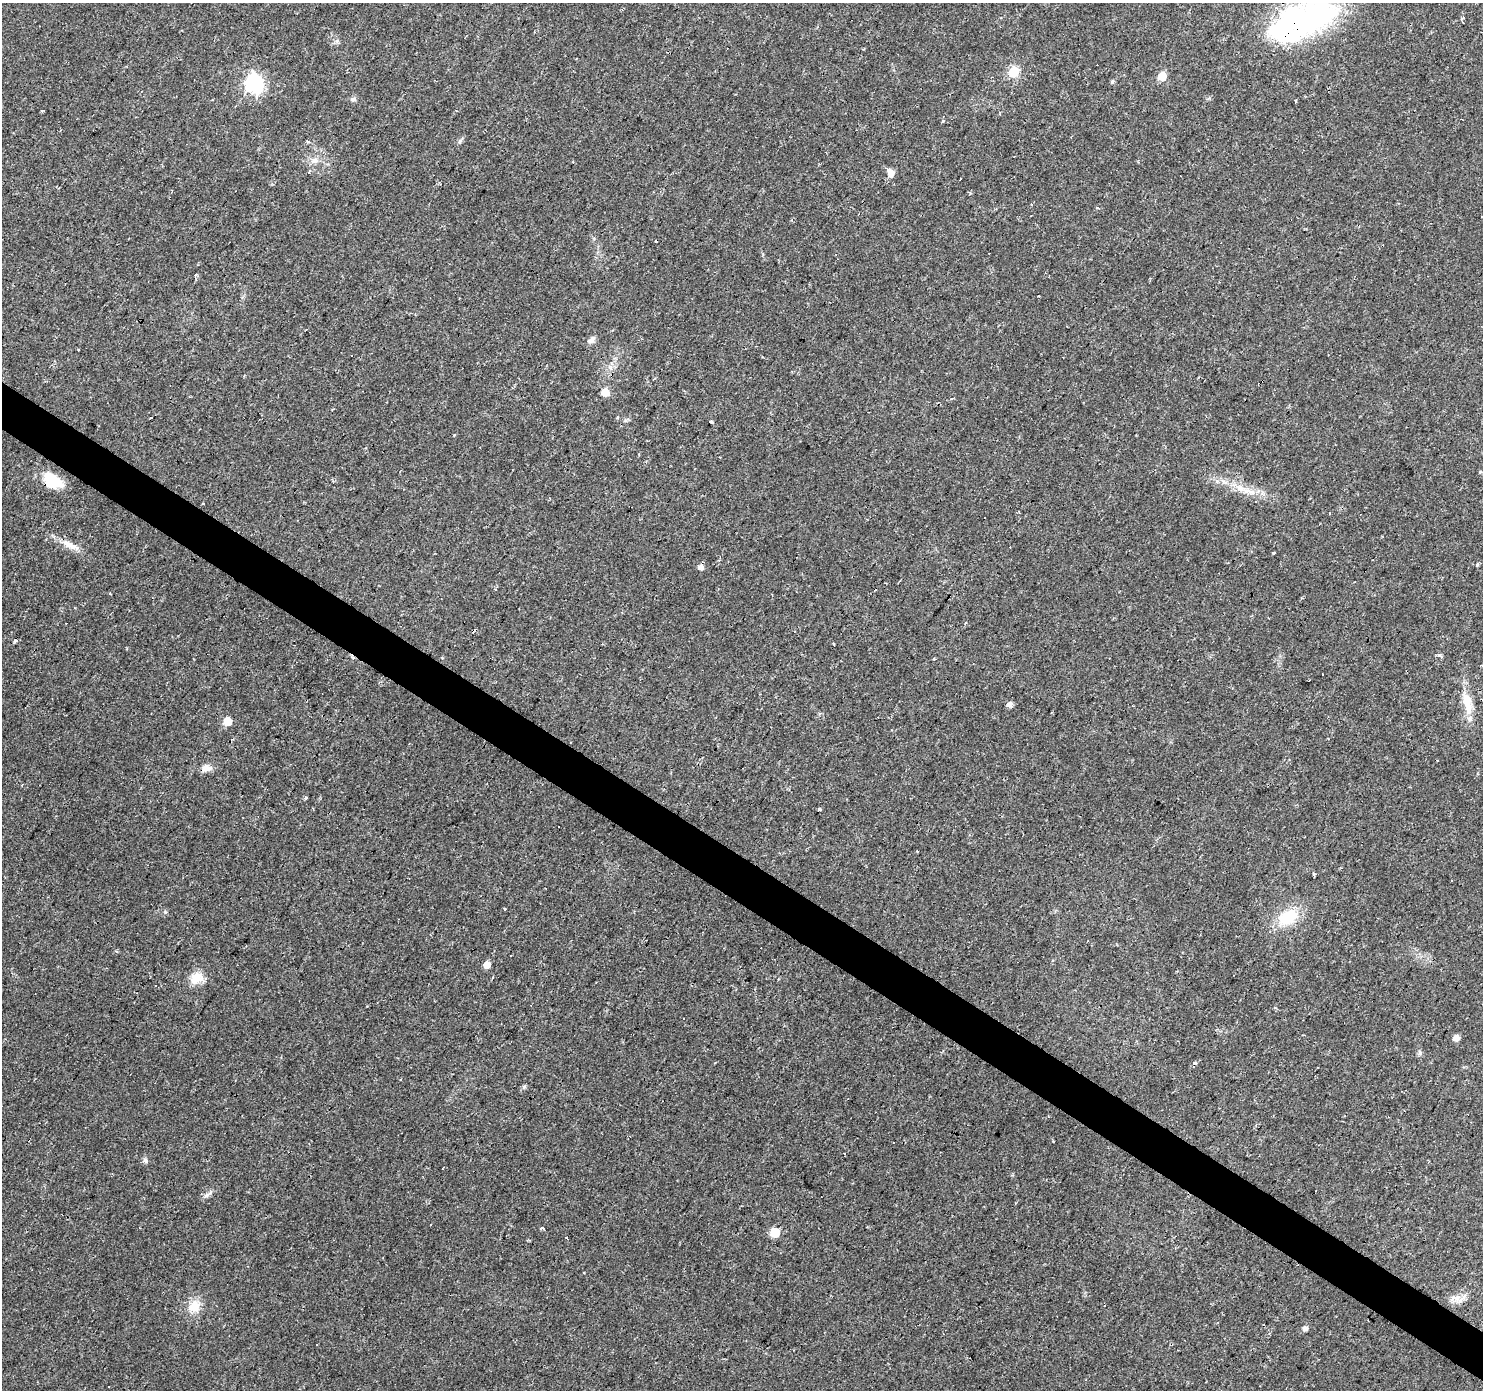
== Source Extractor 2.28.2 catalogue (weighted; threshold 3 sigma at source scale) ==
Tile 6 of 4 x 4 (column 2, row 2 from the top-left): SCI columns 1481-2961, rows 2957-4344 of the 5924 x 5980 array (HDU 1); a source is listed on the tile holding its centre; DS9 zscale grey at full resolution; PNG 1485 x 1392 px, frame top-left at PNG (2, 3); no overlay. Shown black and unused: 4% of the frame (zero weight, under 2 of 3 exposures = <1% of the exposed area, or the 3 px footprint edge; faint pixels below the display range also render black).
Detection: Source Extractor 2.28.2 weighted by HDU 2 'WHT'; one run over the whole footprint, this tile lists its part. Background 0.0235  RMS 0.0031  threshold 0.014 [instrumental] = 3 sigma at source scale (4.5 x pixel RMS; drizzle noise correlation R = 1.50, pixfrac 1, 0.0396/0.0396 arcsec/px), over >= 5 px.
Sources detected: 89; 1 inside a brighter object's white glare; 26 cosmic-ray / hot-pixel residue — not listed; the other 62 listed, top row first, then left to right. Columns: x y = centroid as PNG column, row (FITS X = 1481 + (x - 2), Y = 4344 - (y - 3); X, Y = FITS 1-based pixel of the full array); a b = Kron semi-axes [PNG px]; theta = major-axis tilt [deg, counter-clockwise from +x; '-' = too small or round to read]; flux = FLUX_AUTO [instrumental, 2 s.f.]
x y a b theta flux
1462 18 3 3 - 1.1
1300 24 80 36 25 74
1014 72 6 5 - 21
1162 76 6 5 - 8.5
1112 81 6 4 59 0.46
254 84 8 7 - 97
353 99 8 5 2 0.73
1295 101 3 2 - 0.43
42 110 3 3 - 0.98
943 121 5 5 - 0.32
308 141 3 3 - 1.6
460 141 7 4 46 0.62
315 161 11 7 21 1.8
309 171 4 3 - 1.9
891 173 14 8 -73 1.7
1097 207 3 3 - 1.3
195 275 5 3 - 0.49
591 340 11 7 42 1.3
79 349 3 3 - 0.94
351 355 3 2 - 1.1
605 392 6 5 - 4.8
952 398 3 3 - 0.45
151 417 3 3 - 0.54
711 422 4 3 - 2.1
52 481 21 12 -31 10
1249 491 29 6 -17 4.3
203 504 3 3 - 1.3
1330 514 3 3 - 0.61
70 545 28 7 -23 3.7
1273 553 3 3 - 0.94
1477 564 3 3 - 0.73
701 567 5 5 - 1.9
495 589 3 2 - 0.28
15 641 3 3 - 1.2
833 643 3 2 - 0.62
1439 655 4 3 - 1.5
1467 703 36 12 -76 6.3
1010 704 5 5 - 1.8
228 721 5 5 - 7.1
206 768 13 9 6 2.4
306 798 4 4 - 0.33
820 809 4 3 - 0.58
1314 874 4 3 - 0.55
1451 880 3 3 - 0.94
504 909 3 3 - 4.1
1287 917 29 19 31 11
511 955 3 3 - 0.69
487 965 5 5 - 3.2
196 978 17 14 37 4.4
1456 1038 5 5 - 2.5
1420 1053 6 6 - 0.66
401 1080 3 2 - 0.31
524 1087 6 5 - 0.59
145 1160 8 6 -33 0.76
442 1168 3 2 - 0.36
206 1195 9 5 26 1
542 1228 4 3 - 0.78
775 1232 6 6 - 13
567 1237 3 3 - 2.7
1460 1300 9 6 21 1.6
194 1306 18 14 45 5
1305 1328 5 5 - 1.5
Overlapping masked pixels (flux is a lower limit): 2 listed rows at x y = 1300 24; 52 481
Isophote crosses this tile's border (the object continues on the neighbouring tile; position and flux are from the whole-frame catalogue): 1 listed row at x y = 1300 24
Unlisted compact peaks at least as high as the median listed source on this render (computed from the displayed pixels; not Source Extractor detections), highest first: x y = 165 912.